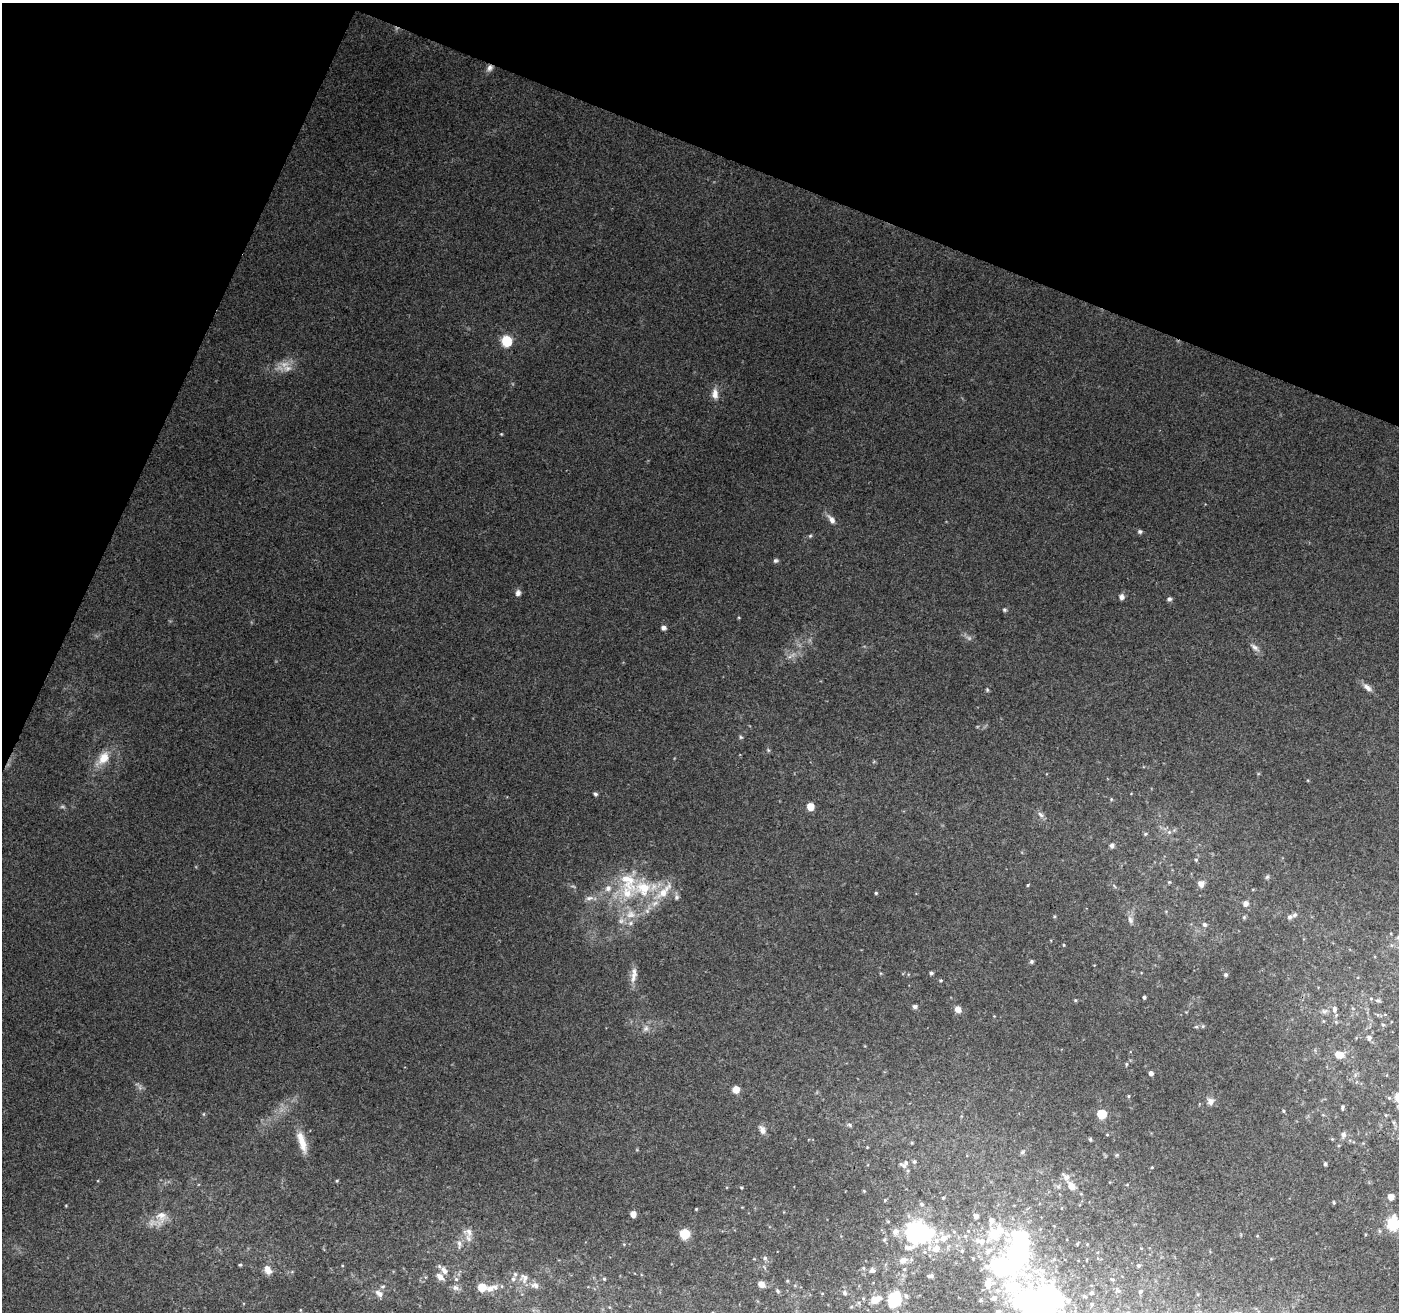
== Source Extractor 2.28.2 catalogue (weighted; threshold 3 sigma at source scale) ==
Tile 2 of 4 x 4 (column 2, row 1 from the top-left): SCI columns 1408-2804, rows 4206-5515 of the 5599 x 5725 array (HDU 1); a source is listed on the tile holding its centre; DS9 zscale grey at full resolution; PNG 1401 x 1314 px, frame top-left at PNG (2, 3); no overlay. Shown black and unused: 20% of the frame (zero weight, under 3 of 4 exposures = <1% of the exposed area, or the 3 px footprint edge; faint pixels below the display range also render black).
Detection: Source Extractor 2.28.2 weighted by HDU 2 'WHT'; one run over the whole footprint, this tile lists its part. Background 0.28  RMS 0.0087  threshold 0.0391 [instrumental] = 3 sigma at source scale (4.5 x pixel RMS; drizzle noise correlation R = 1.50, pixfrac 1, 0.0396/0.0396 arcsec/px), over >= 5 px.
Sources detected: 172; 3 too faint to see at this stretch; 4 inside a brighter object's white glare — not listed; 23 inside a brighter listed object's ellipse — not listed separately; the other 142 listed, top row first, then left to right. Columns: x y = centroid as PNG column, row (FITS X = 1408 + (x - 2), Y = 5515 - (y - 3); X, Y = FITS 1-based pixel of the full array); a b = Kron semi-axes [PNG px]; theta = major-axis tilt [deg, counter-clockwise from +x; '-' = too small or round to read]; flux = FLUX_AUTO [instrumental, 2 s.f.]
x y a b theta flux
490 68 9 7 58 3.8
507 341 6 6 - 69
287 368 15 10 4 9.2
715 394 15 9 -86 7
501 434 4 3 - 0.71
832 520 13 7 -54 5.4
1140 531 5 5 - 1.8
810 536 5 5 - 1.1
776 560 7 5 30 1.7
518 593 8 7 - 3.2
1121 597 6 6 - 3.7
1169 599 6 5 - 2.1
1004 610 5 5 - 1.4
664 628 5 5 - 3.3
1255 647 15 7 -40 4.2
1367 687 14 6 -37 5
987 690 6 4 -71 1.1
741 737 6 5 - 1.3
768 750 6 4 -47 1.2
103 758 21 12 51 16
595 794 5 4 - 2
1111 799 5 4 - 0.88
810 806 5 5 - 17
1041 815 9 6 -49 3.1
1169 832 6 6 - 2.1
1145 834 5 5 - 1.3
1112 845 6 5 - 3.1
1196 860 5 4 - 1.1
1267 877 6 6 - 1.5
1169 882 4 4 - 0.88
1201 884 6 6 - 6.1
1028 885 4 4 - 0.81
1114 886 8 3 -46 1.2
608 888 10 9 - 5.9
643 888 26 20 -2 44
876 893 4 4 - 1.1
676 897 8 6 55 2.1
589 898 12 6 10 4
1246 903 6 6 - 4.1
631 914 15 12 3 13
1290 917 6 6 - 2.5
1130 920 11 7 -69 3.6
1204 924 7 5 -45 2.1
1398 937 7 4 72 1.4
1064 945 4 3 - 0.78
1031 961 5 4 - 1.5
931 973 4 3 - 1.9
1226 975 4 4 - 1.8
633 977 19 8 80 7.3
941 980 5 3 - 0.87
1144 997 3 3 - 1.9
1075 1000 5 4 - 0.92
1378 1000 8 5 3 1.8
915 1007 6 5 - 2.4
958 1009 8 7 - 5.3
1334 1009 8 6 83 3
1324 1011 8 6 32 2.8
1336 1022 6 4 -72 1
1383 1025 5 4 - 1.1
1203 1026 5 4 - 1.2
1196 1027 6 4 0 1.1
646 1028 9 7 33 3.4
1369 1038 5 5 - 3.3
1339 1054 9 6 -4 11
1126 1064 5 3 - 0.93
1151 1073 4 4 - 3.4
736 1089 7 6 - 8.3
1128 1096 4 4 - 1
1398 1097 11 9 -81 9.3
1210 1101 9 8 - 4.5
1342 1107 7 4 85 1.6
1283 1111 5 4 - 1.1
203 1114 5 3 - 0.82
1102 1114 6 6 - 35
850 1125 8 5 -28 1.7
762 1130 12 7 -63 4.5
1343 1135 9 7 88 3
1090 1139 5 4 - 1.1
1332 1139 4 4 - 0.9
302 1142 29 9 -73 14
1339 1145 5 3 - 0.87
1022 1152 6 5 - 1.4
1117 1155 6 3 71 1
914 1162 5 5 - 1.8
1325 1164 4 4 - 1.4
904 1166 16 5 -29 3.4
1152 1167 4 3 - 0.82
337 1180 5 3 - 0.86
1071 1186 11 6 -61 6.6
741 1188 4 3 - 0.88
864 1191 4 3 - 0.82
1391 1197 5 5 - 7.7
943 1198 5 4 - 1.2
885 1200 4 4 - 0.9
1334 1203 5 3 - 0.86
921 1204 6 6 - 2
696 1209 3 3 - 0.69
633 1214 6 5 - 5.6
976 1216 5 5 - 4.8
161 1217 22 14 78 12
991 1221 13 9 87 6.7
1393 1223 7 6 - 110
469 1232 15 11 -11 7.1
895 1232 8 8 - 5.6
917 1232 20 17 -1 140
685 1234 6 6 - 44
943 1238 15 10 27 11
884 1240 6 5 - 1.5
980 1241 18 9 -9 11
459 1244 13 6 -87 3.8
962 1251 5 5 - 1.3
1017 1256 52 35 69 140
765 1258 6 6 - 1.9
973 1258 4 3 - 0.97
903 1260 12 9 36 5.2
240 1265 6 3 1 0.98
1138 1265 4 4 - 1.6
268 1270 12 8 -66 8.2
444 1271 12 7 -56 5.1
872 1271 8 6 7 2.4
930 1276 6 3 3 2
440 1277 8 6 -41 6.8
524 1278 14 13 - 8
456 1279 6 6 - 2.2
604 1279 4 4 - 1
787 1281 5 3 - 0.84
761 1284 6 5 - 6.8
456 1288 10 7 -26 3.7
482 1288 11 10 - 10
1118 1290 9 5 -46 1.6
777 1291 6 5 - 1.4
1140 1291 5 4 - 1.4
379 1293 13 8 -37 5.2
845 1293 6 5 - 1.6
1091 1293 4 3 - 1.2
906 1296 6 5 - 1.6
894 1299 15 11 66 37
876 1300 17 9 28 8.2
1092 1304 3 3 - 1
609 1307 5 3 - 0.7
1040 1308 41 23 -12 210
998 1312 4 3 - 2
Overlapping masked pixels (flux is a lower limit): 1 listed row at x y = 490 68
Isophote crosses this tile's border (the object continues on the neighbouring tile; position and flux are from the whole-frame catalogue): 4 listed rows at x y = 1398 1097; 1393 1223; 1040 1308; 998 1312